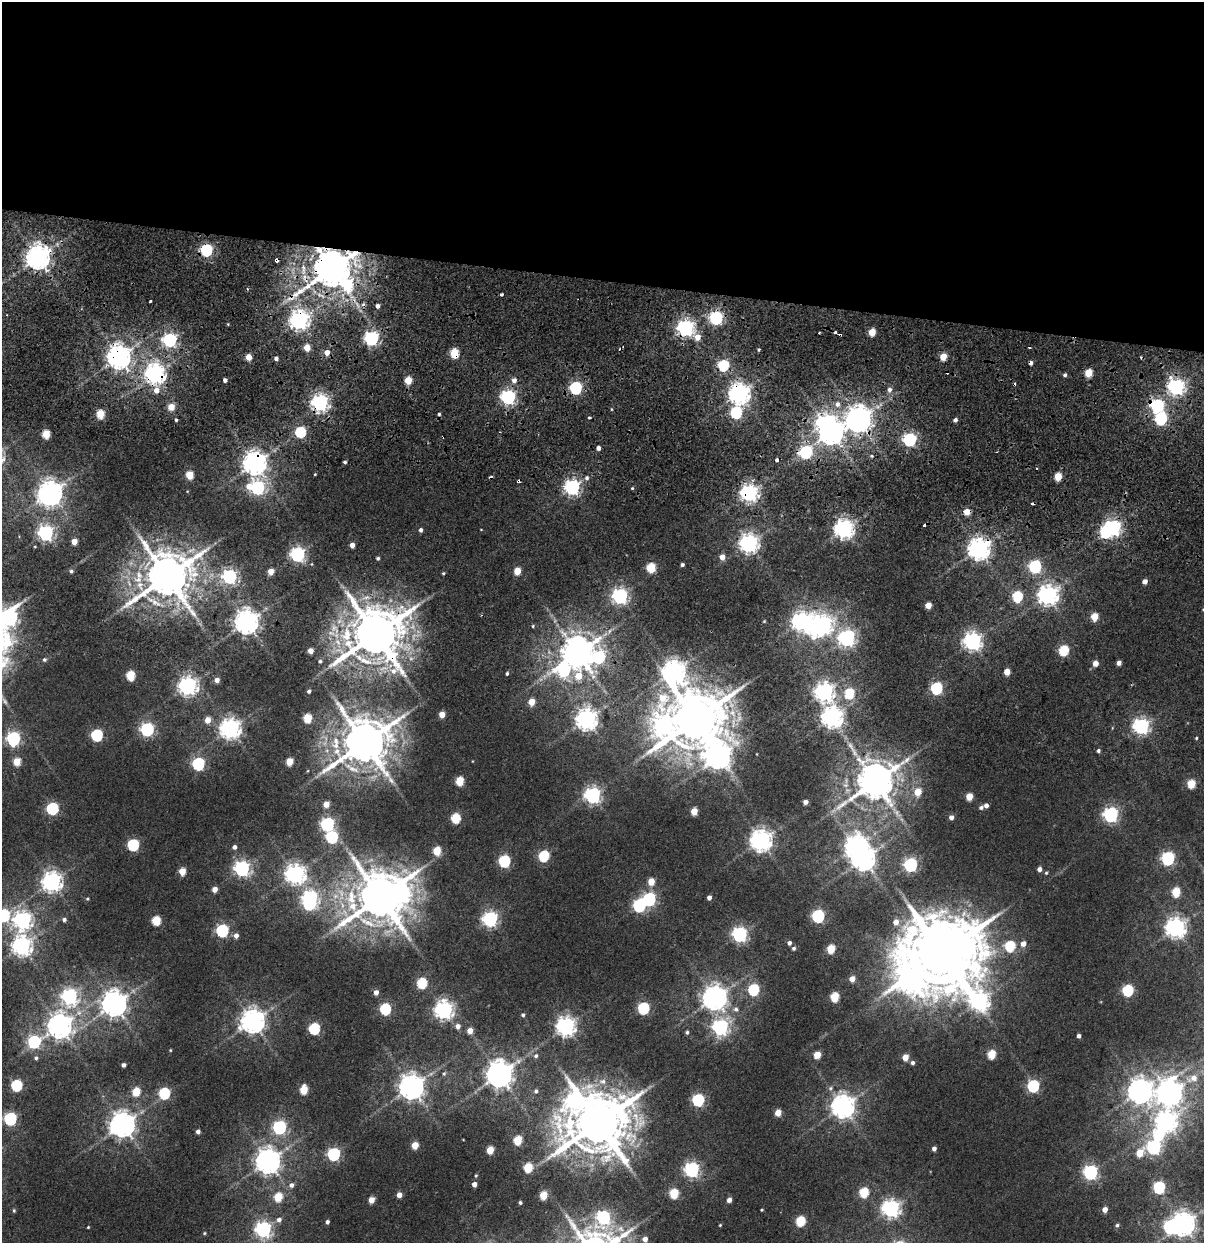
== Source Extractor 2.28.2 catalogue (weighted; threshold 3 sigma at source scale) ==
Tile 3 of 4 x 4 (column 3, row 1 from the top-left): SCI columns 2644-3845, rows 4631-5871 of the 5173 x 6321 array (HDU 1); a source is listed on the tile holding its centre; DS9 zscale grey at full resolution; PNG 1206 x 1245 px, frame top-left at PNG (2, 2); no overlay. Shown black and unused: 23% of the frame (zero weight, under 2 of 5 exposures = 17% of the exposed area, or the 3 px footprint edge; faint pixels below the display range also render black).
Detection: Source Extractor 2.28.2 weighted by HDU 2 'WHT'; one run over the whole footprint, this tile lists its part. Background 0.0107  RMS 0.0055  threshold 0.0249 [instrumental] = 3 sigma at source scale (4.5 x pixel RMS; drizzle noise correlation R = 1.50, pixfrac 1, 0.0396/0.0396 arcsec/px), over >= 5 px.
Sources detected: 320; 13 inside a brighter object's white glare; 17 cosmic-ray / hot-pixel residue — not listed; the other 290 listed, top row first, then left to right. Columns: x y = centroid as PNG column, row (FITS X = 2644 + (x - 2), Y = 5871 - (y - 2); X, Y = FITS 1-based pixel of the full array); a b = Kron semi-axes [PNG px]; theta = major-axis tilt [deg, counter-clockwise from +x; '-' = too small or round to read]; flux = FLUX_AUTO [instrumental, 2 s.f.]
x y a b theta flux
206 250 6 5 - 78
38 257 7 7 - 540
332 269 10 9 - 2000
501 295 4 3 - 1.3
150 301 3 3 - 0.81
378 306 4 3 - 1.9
716 318 6 6 - 98
299 320 7 7 - 280
685 328 6 6 - 200
872 332 5 4 - 13
697 337 6 6 - 6.2
371 338 6 6 - 130
170 340 6 6 - 130
307 347 4 4 - 9.7
759 350 4 3 - 0.69
454 353 5 5 - 23
118 357 7 7 - 520
249 357 4 4 - 8.5
943 357 5 4 - 11
276 358 4 4 - 1.9
723 365 6 5 - 48
1088 373 5 5 - 15
155 374 7 7 - 320
1065 375 4 4 - 1.2
225 380 4 3 - 2.1
408 380 5 4 - 13
514 380 5 5 - 2.7
1176 387 6 6 - 190
576 388 6 5 - 83
156 390 6 6 - 4.9
889 390 6 5 - 2.4
739 393 7 7 - 360
508 397 6 6 - 140
320 403 6 6 - 210
837 404 7 6 - 2.4
1157 406 6 6 - 97
171 407 4 4 - 10
736 412 6 5 - 59
100 414 5 5 - 19
439 414 4 4 - 0.79
589 418 3 3 - 3.6
1161 419 6 6 - 72
176 420 3 3 - 0.87
858 420 8 8 - 610
955 420 4 4 - 1.6
300 432 5 5 - 45
831 432 8 7 - 510
46 434 5 5 - 17
910 440 6 6 - 95
598 448 4 4 - 2.1
806 452 6 6 - 83
345 462 4 3 - 0.88
254 463 7 7 - 460
315 474 4 3 - 0.41
189 475 5 5 - 15
1058 477 5 4 - 15
587 478 6 5 - 1.3
518 481 4 3 - 5
249 486 8 7 - 4.7
572 487 6 6 - 160
257 488 7 6 - 120
632 488 3 3 - 0.58
50 492 8 7 - 430
749 493 6 6 - 240
1113 528 6 6 - 170
844 529 7 7 - 280
421 530 5 4 - 1.5
46 533 6 6 - 170
74 542 4 4 - 7.2
749 543 7 7 - 280
352 545 4 4 - 3.7
978 549 7 7 - 400
297 554 6 6 - 140
722 557 5 5 - 4.8
378 558 4 4 - 1
682 565 3 3 - 1.3
1035 566 6 6 - 74
651 568 5 5 - 24
71 571 4 4 - 0.92
271 571 5 4 - 6.5
517 571 5 4 - 12
443 573 4 3 - 0.67
167 576 13 12 - 2500
229 577 6 6 - 140
1145 581 4 4 - 3.2
1048 595 7 7 - 320
620 596 6 6 - 160
1017 596 6 5 - 37
928 605 5 4 - 8
1094 617 5 5 - 14
10 618 15 12 42 150
764 621 4 4 - 0.48
800 621 8 7 - 230
246 622 7 7 - 510
533 626 4 4 - 0.61
376 634 15 14 - 3200
847 638 7 6 - 190
972 641 7 6 - 240
310 651 4 4 - 4.3
1064 651 6 5 - 35
577 653 11 8 -86 1200
599 657 13 8 79 62
44 660 4 4 - 1.1
320 661 5 4 - 0.98
1095 663 4 4 - 5
1119 663 4 4 - 2.7
563 670 10 8 -21 67
673 672 13 9 77 420
1007 672 5 4 - 6.4
507 673 4 3 - 0.85
130 675 5 5 - 25
217 680 4 4 - 3
188 686 7 7 - 260
936 688 6 5 - 64
309 691 4 3 - 1.3
824 692 7 7 - 260
849 693 6 5 - 33
531 702 5 5 - 8.3
442 714 5 4 - 6.4
832 717 7 7 - 340
307 718 5 5 - 21
586 719 8 7 - 330
695 719 14 12 55 3800
208 720 5 5 - 5.8
1141 726 6 6 - 170
664 727 19 11 81 200
147 729 6 6 - 110
230 729 7 7 - 320
97 735 6 5 - 60
13 738 6 6 - 110
1196 738 3 3 - 0.48
364 742 13 12 - 2600
1098 751 4 4 - 1.1
718 756 11 10 - 510
17 762 5 5 - 13
289 762 5 5 - 11
198 764 6 6 - 74
460 781 5 5 - 19
875 782 11 10 - 1600
1191 784 5 5 - 18
918 792 5 5 - 10
592 795 6 6 - 180
969 797 5 5 - 11
805 802 4 4 - 2.2
326 804 5 4 - 5.5
986 806 5 4 - 2.2
981 807 5 5 - 1.4
52 808 6 6 - 67
694 811 5 4 - 9.9
1111 815 6 6 - 140
951 817 5 4 - 2.4
456 818 5 5 - 27
327 824 6 6 - 100
332 837 6 6 - 54
761 840 8 7 - 330
133 845 6 6 - 49
234 847 5 5 - 1.9
437 851 5 5 - 16
544 856 6 5 - 43
1168 858 6 6 - 98
863 859 8 7 - 440
504 861 6 6 - 56
910 865 6 6 - 94
242 868 6 6 - 170
1039 869 5 4 - 2.6
182 871 5 5 - 11
1046 873 5 4 - 0.72
295 874 7 7 - 290
52 882 7 7 - 290
651 882 5 5 - 9.3
215 889 4 4 - 4.4
1176 892 5 5 - 22
380 897 14 13 - 2800
310 898 7 6 - 130
709 898 4 4 - 2.3
87 899 4 4 - 0.56
649 899 6 6 - 89
3 915 6 6 - 69
818 916 6 6 - 82
490 919 6 6 - 140
23 920 7 7 - 210
64 920 5 4 - 1.4
156 920 5 5 - 23
896 922 6 6 - 4.2
1175 928 7 7 - 310
222 930 6 6 - 74
739 934 6 6 - 140
236 936 5 5 - 2.6
789 943 5 4 - 1.6
1023 944 6 5 - 3.5
22 946 7 7 - 290
1010 946 6 6 - 34
794 948 5 5 - 1.1
831 949 5 5 - 17
942 953 20 19 - 6700
852 979 5 5 - 4.7
911 981 19 14 -56 360
422 983 6 5 - 35
753 990 6 5 - 48
1128 990 6 5 - 49
376 992 5 4 - 3
69 996 7 6 - 160
834 997 5 5 - 22
714 998 8 8 - 490
979 1001 19 12 -65 250
114 1004 8 8 - 590
643 1008 6 5 - 57
385 1009 6 5 - 50
736 1009 7 6 - 1.7
444 1010 7 7 - 240
523 1015 4 4 - 0.84
252 1021 8 8 - 500
59 1026 8 8 - 510
458 1026 6 5 - 2.6
566 1026 7 7 - 260
720 1027 7 7 - 150
314 1029 6 5 - 48
470 1031 5 5 - 4.7
687 1032 5 4 - 0.92
1079 1036 4 3 - 1.8
34 1042 6 6 - 82
170 1050 3 3 - 0.44
991 1054 5 5 - 18
817 1055 5 4 - 11
536 1056 7 6 - 1.4
905 1057 5 4 - 7.1
36 1058 5 5 - 0.97
912 1063 5 5 - 1.3
123 1065 4 4 - 1.8
444 1073 6 5 - 0.87
499 1074 8 8 - 690
1193 1078 15 9 19 5.9
602 1081 11 9 1 3.8
16 1085 6 5 - 50
1033 1086 6 6 - 57
411 1087 8 8 - 570
304 1090 5 5 - 17
536 1091 6 5 - 1.3
1140 1091 9 8 - 490
136 1092 5 5 - 16
164 1093 6 5 - 47
1169 1093 10 10 - 540
698 1100 6 6 - 66
574 1101 20 12 56 140
842 1106 8 7 - 470
778 1113 5 5 - 6.3
10 1119 6 6 - 77
1166 1121 8 8 - 330
598 1123 17 14 37 3800
122 1125 8 7 - 540
279 1127 6 6 - 97
198 1131 4 4 - 2
518 1140 5 5 - 20
415 1145 5 5 - 9.6
1154 1147 6 6 - 110
934 1149 4 4 - 2
490 1150 5 4 - 12
1140 1153 7 5 46 11
333 1154 6 6 - 79
268 1161 8 8 - 560
528 1167 5 5 - 21
692 1169 6 6 - 130
1090 1172 6 6 - 120
476 1176 3 2 - 0.5
474 1184 4 4 - 3
291 1185 6 6 - 2.1
1159 1187 6 5 - 55
674 1193 6 5 - 26
864 1193 6 5 - 28
399 1195 4 4 - 4.1
543 1195 5 5 - 13
278 1197 5 5 - 19
371 1200 5 4 - 6.2
729 1200 4 4 - 3.1
520 1202 3 3 - 0.89
891 1208 7 7 - 230
1105 1209 4 4 - 4.1
14 1210 5 3 - 0.6
762 1210 3 2 - 0.49
603 1217 9 7 76 97
279 1220 6 6 - 1.9
800 1221 6 5 - 29
327 1222 4 3 - 1.5
1183 1224 8 7 - 470
720 1225 4 4 - 0.52
1117 1225 5 4 - 0.99
88 1227 3 2 - 0.44
263 1229 6 6 - 160
204 1233 4 3 - 0.54
645 1239 5 5 - 3.2
Overlapping masked pixels (flux is a lower limit): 20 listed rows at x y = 206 250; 38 257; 332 269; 299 320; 685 328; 454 353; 118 357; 723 365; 155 374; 576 388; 739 393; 320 403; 1157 406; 858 420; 806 452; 254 463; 518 481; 749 493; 978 549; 376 634
Isophote crosses this tile's border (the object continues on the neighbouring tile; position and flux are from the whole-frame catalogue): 2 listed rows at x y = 10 618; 3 915